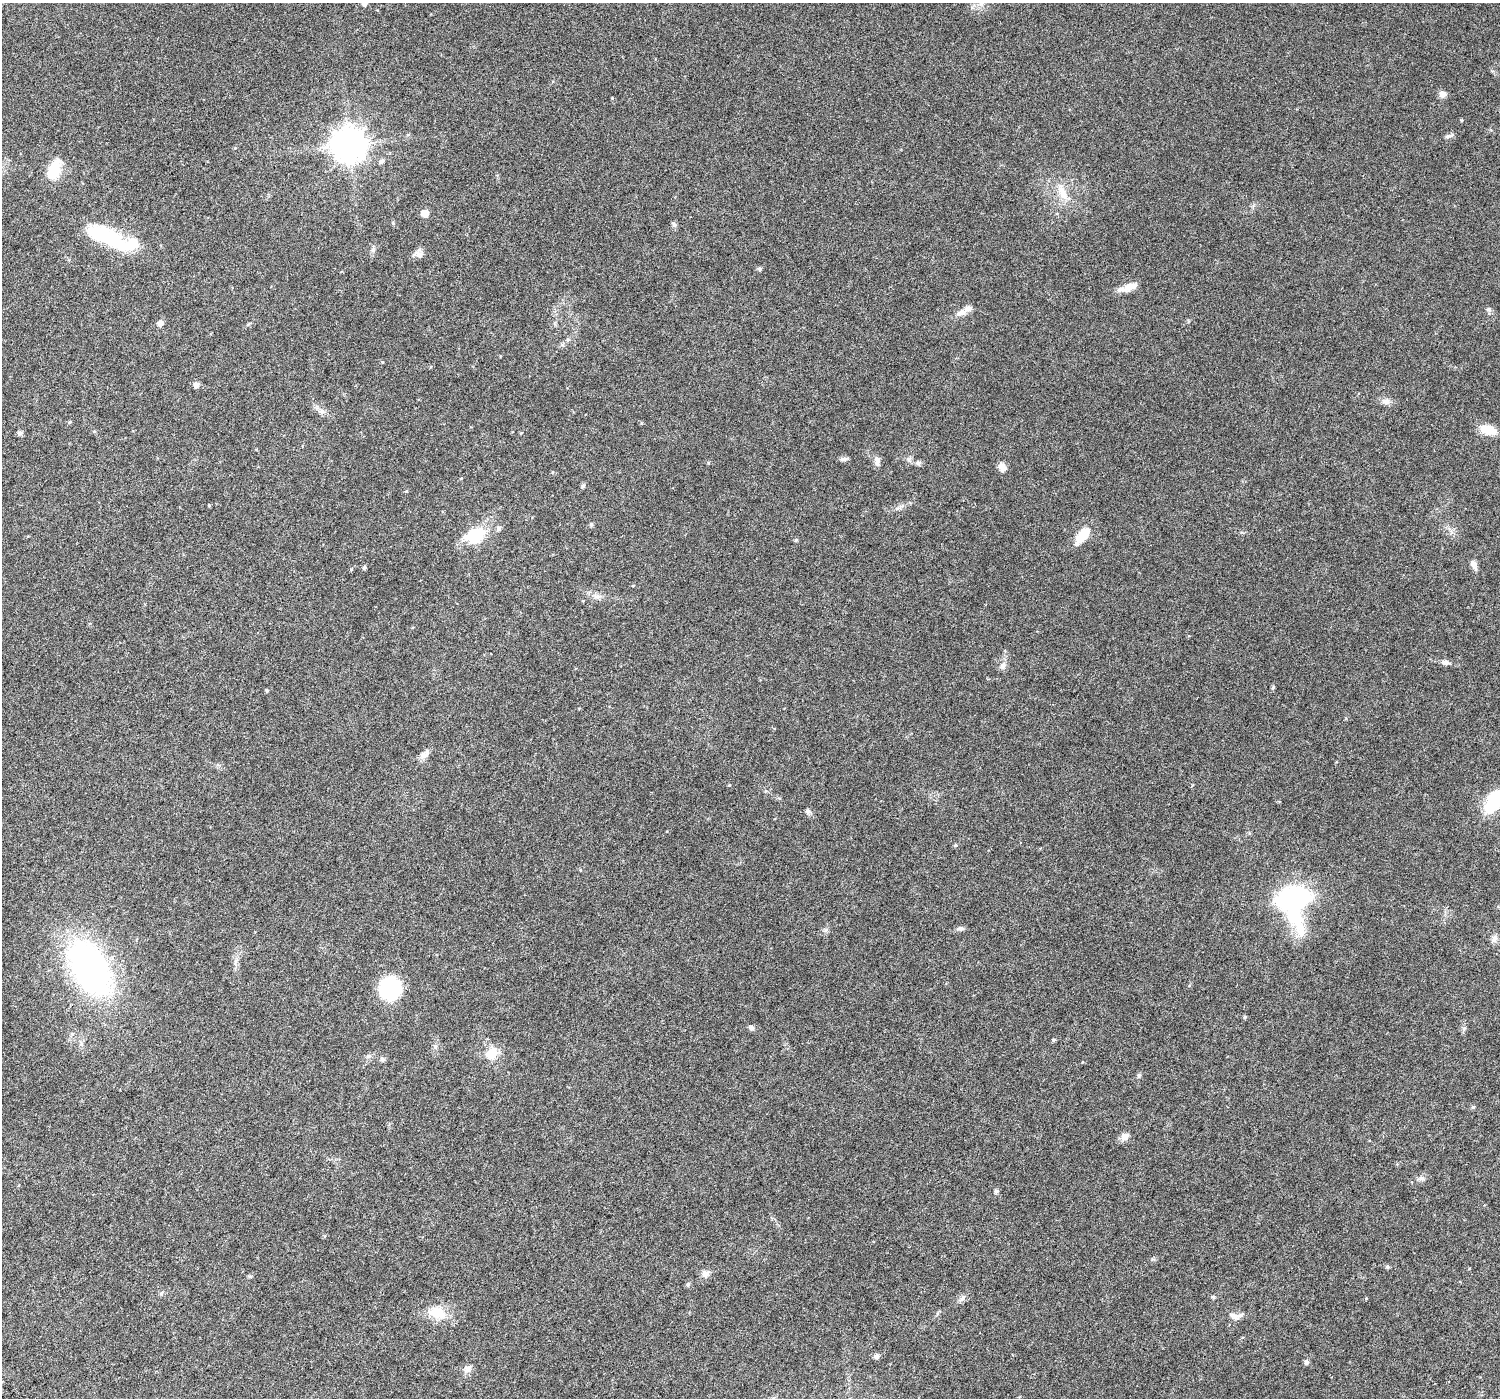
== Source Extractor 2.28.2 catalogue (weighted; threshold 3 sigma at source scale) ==
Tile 7 of 4 x 4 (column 3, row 2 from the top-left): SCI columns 3019-4516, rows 3109-4504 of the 6108 x 6152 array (HDU 1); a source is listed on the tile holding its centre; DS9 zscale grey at full resolution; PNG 1502 x 1400 px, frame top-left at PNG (2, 3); no overlay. Nothing masked; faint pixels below the display range render black.
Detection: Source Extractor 2.28.2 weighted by HDU 2 'WHT'; one run over the whole footprint, this tile lists its part. Background 0.0241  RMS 0.002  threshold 0.00802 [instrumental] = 3 sigma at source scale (4.09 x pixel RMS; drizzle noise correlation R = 1.36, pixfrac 0.8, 0.0396/0.0396 arcsec/px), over >= 5 px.
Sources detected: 79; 2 inside a brighter object's white glare — not listed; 3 inside a brighter listed object's ellipse — not listed separately; the other 74 listed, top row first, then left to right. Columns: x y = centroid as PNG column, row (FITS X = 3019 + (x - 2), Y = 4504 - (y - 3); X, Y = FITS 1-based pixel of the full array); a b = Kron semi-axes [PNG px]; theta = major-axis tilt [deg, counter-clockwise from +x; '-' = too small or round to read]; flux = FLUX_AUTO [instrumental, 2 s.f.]
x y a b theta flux
365 3 6 5 - 0.93
982 3 15 4 44 0.92
1443 94 9 8 - 0.75
612 98 4 3 - 0.14
1452 135 7 4 70 0.29
349 145 10 10 - 310
382 161 8 6 21 0.47
54 170 23 13 67 4.9
1062 192 28 10 -67 2.9
425 213 5 5 - 2.3
674 224 8 6 -55 0.44
106 236 37 24 -37 8.9
373 250 8 6 71 0.43
419 254 16 7 -4 0.91
760 269 5 5 - 0.38
1128 287 27 7 18 1.7
1489 309 7 7 - 0.44
961 313 17 7 20 1.3
160 323 6 5 - 0.95
196 385 6 5 - 0.84
1386 401 11 8 -18 0.91
321 411 8 7 - 0.62
70 422 5 4 - 0.22
1488 430 20 10 -16 2.9
20 433 7 6 - 0.39
843 459 11 6 4 0.47
909 460 7 4 -71 0.36
877 461 11 7 -89 0.86
918 463 7 6 - 0.45
1002 467 10 7 -67 1.2
583 486 6 5 - 0.36
591 524 5 5 - 0.34
474 535 29 20 23 5.8
1082 536 21 9 51 4.2
796 540 5 4 - 0.23
1474 564 13 7 -62 0.78
364 567 5 4 - 0.29
597 597 9 5 -19 0.66
1445 662 11 6 -8 0.66
1003 666 11 6 53 0.66
1273 687 6 4 49 0.21
267 690 5 4 - 0.21
424 755 14 8 36 1
1494 801 26 15 64 8.1
808 811 7 6 - 0.47
956 845 6 3 19 0.21
1294 900 29 24 85 41
960 928 9 6 10 0.5
1494 939 12 7 79 0.81
90 968 50 28 -59 62
390 988 18 16 85 17
1245 1017 5 4 - 0.24
751 1028 7 6 - 0.49
1054 1040 5 4 - 0.27
435 1046 7 5 90 0.38
491 1053 16 13 61 2.8
368 1056 7 5 45 0.41
382 1059 8 6 -14 0.38
1139 1075 6 4 19 0.25
1473 1107 5 5 - 0.26
1125 1136 11 8 40 1.1
1421 1178 10 6 -4 0.55
996 1191 6 5 - 0.39
1387 1266 5 5 - 0.3
705 1274 11 8 25 0.88
688 1284 6 4 78 0.27
161 1293 7 5 31 0.31
1213 1297 5 4 - 0.27
963 1298 10 6 46 0.63
437 1313 26 16 -17 3.8
1234 1316 15 7 -29 0.95
876 1356 6 5 - 0.62
1306 1362 6 5 - 0.49
467 1369 13 7 35 0.8
Isophote crosses this tile's border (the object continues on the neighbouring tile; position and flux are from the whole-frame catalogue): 3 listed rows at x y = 365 3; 982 3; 1494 801
Unlisted compact peaks at least as high as the median listed source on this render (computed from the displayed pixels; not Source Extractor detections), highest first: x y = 351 569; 729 785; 708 463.